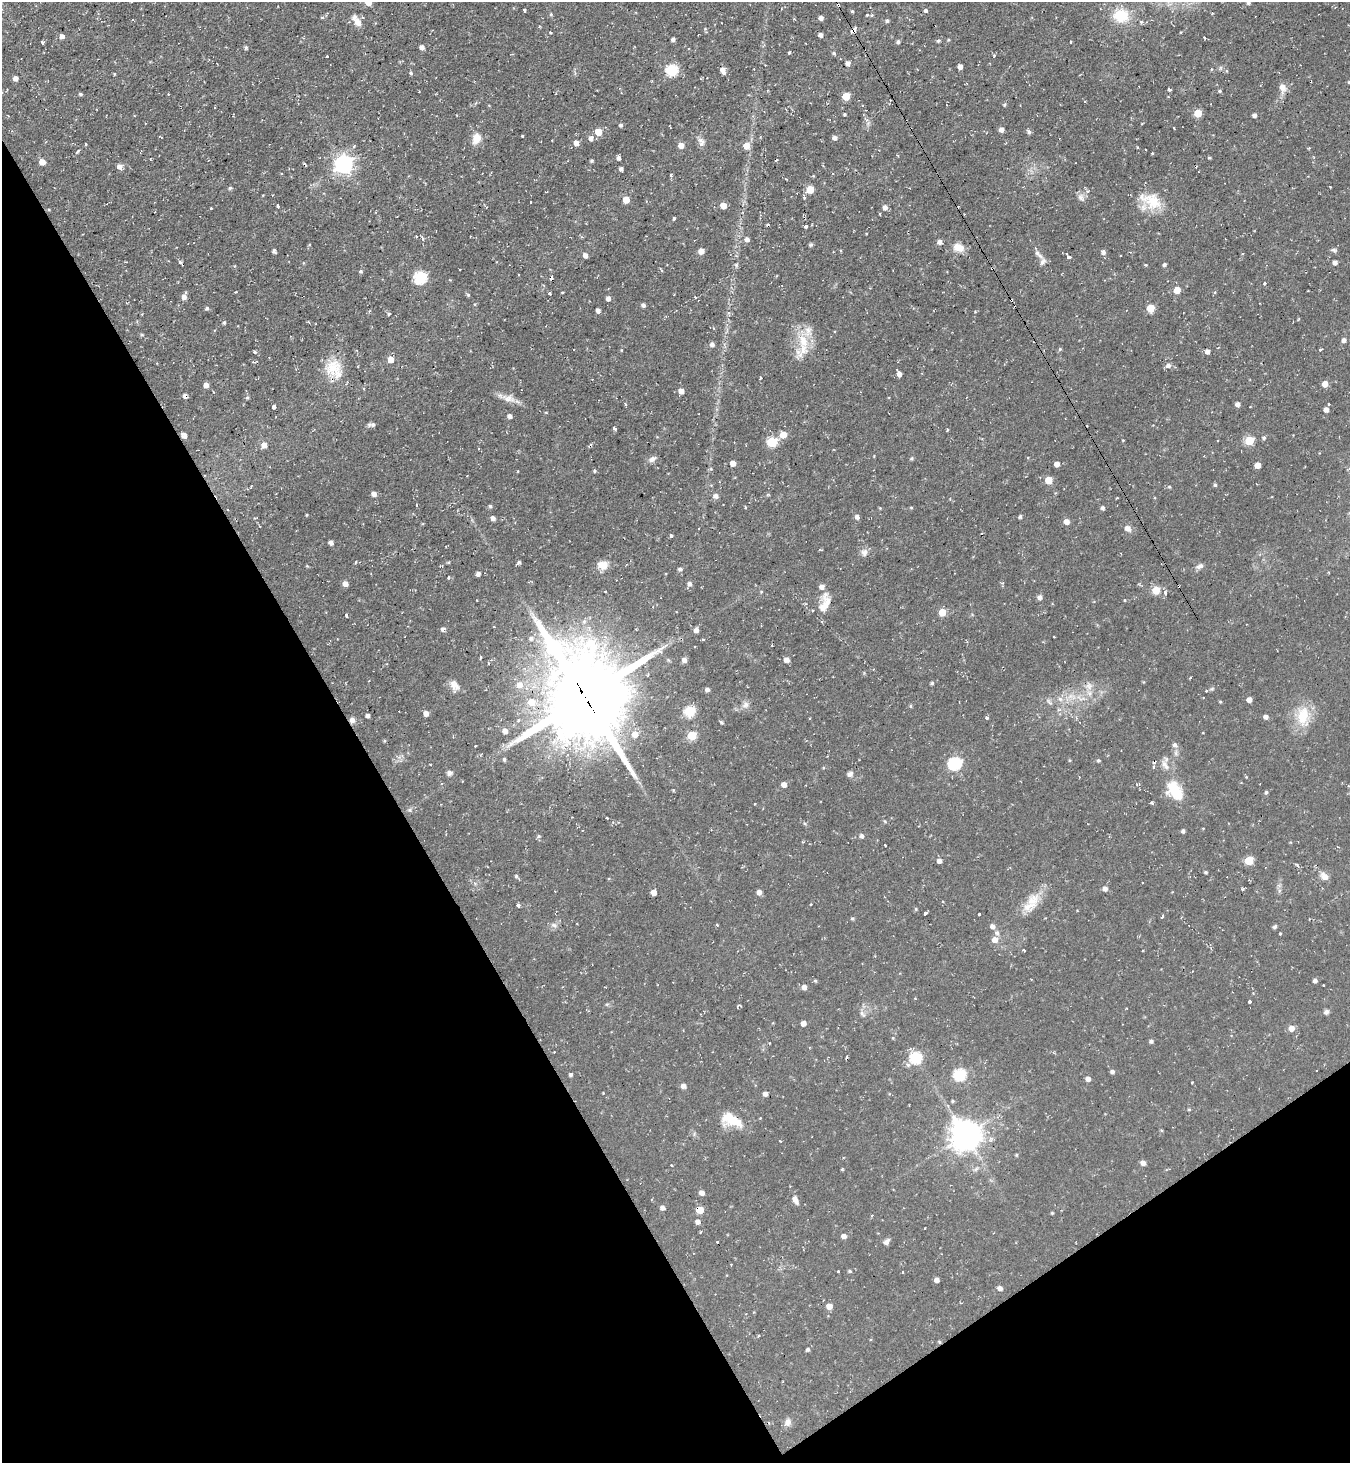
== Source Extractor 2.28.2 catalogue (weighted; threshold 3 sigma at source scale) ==
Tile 14 of 4 x 4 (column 2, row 4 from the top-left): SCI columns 1502-2849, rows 2-1462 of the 5837 x 5845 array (HDU 1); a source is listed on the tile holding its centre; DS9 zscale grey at full resolution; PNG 1352 x 1465 px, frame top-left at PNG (2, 2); no overlay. Shown black and unused: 32% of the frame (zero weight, under 2 of 3 exposures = <1% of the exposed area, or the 3 px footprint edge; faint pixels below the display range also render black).
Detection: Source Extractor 2.28.2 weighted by HDU 2 'WHT'; one run over the whole footprint, this tile lists its part. Background 0.0495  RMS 0.0059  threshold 0.0263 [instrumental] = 3 sigma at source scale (4.5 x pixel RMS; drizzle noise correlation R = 1.50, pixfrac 1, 0.05/0.05 arcsec/px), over >= 5 px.
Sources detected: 332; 15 cosmic-ray / hot-pixel residue — not listed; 5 inside a brighter listed object's ellipse — not listed separately; the other 312 listed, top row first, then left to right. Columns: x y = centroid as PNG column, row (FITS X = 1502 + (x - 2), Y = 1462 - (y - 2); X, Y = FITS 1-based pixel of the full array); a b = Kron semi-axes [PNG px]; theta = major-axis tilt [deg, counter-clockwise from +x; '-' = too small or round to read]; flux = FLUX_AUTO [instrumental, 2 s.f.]
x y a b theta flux
368 2 5 5 - 6.6
1248 2 5 5 - 1.1
838 5 4 3 - 2
524 10 3 3 - 1.2
925 10 5 4 - 1.5
852 11 4 4 - 0.65
551 14 5 3 - 0.58
867 15 3 3 - 1
1121 15 16 13 -1 17
322 17 5 3 - 0.72
821 18 5 4 - 2
887 21 5 4 - 1.1
358 22 13 9 -54 4.1
1141 22 4 4 - 0.93
853 30 7 5 50 2
551 32 3 3 - 1.2
820 35 5 4 - 1.7
62 36 5 4 - 2.3
673 39 4 3 - 1.8
938 41 5 4 - 0.93
42 42 3 3 - 2.3
898 42 4 4 - 1.2
422 47 4 4 - 2.5
246 48 4 3 - 0.9
789 53 3 3 - 1.7
834 53 5 4 - 0.83
994 55 4 3 - 0.8
327 56 3 3 - 0.67
848 63 5 5 - 2.1
960 67 4 4 - 2.6
672 70 6 6 - 52
723 72 8 4 -72 5.6
411 73 4 3 - 1.8
114 74 4 3 - 0.47
15 78 4 4 - 2.6
1349 82 4 4 - 0.71
1282 87 9 7 -81 4.6
1169 89 3 3 - 1.9
1220 91 4 4 - 0.93
80 94 4 3 - 0.95
846 96 5 5 - 13
1005 105 6 4 56 0.81
1198 113 5 5 - 13
844 114 4 3 - 0.7
1254 115 5 4 - 1.5
621 125 4 4 - 1.3
1001 130 5 5 - 2.2
598 132 5 5 - 8.7
1029 132 6 5 - 1.4
522 136 3 2 - 0.53
476 138 14 10 74 6.3
591 138 6 5 - 2.5
834 138 6 5 - 1.5
701 142 13 7 -77 2.9
576 143 5 5 - 3.6
86 144 4 2 - 0.54
681 145 5 5 - 4.4
354 146 5 3 - 0.91
746 146 6 5 - 5.7
1137 147 4 2 - 0.46
1152 153 3 3 - 0.56
619 158 4 4 - 1.7
1209 158 3 3 - 1.2
591 161 3 3 - 0.93
42 162 5 5 - 5.8
343 164 7 7 - 230
119 166 6 5 - 3
621 169 4 3 - 1.4
671 175 4 3 - 2.7
230 188 4 4 - 0.95
810 189 5 5 - 10
1080 197 9 7 32 2.4
804 198 4 4 - 0.76
626 200 5 5 - 7
1151 201 32 18 -30 15
531 202 3 2 - 0.64
277 206 3 3 - 1.6
723 206 5 4 - 6.6
885 207 6 6 - 2.1
211 208 3 3 - 1.7
674 218 3 3 - 2.3
806 226 3 3 - 2.2
423 239 6 3 -61 0.93
747 239 5 5 - 2.5
939 242 6 5 - 2.3
811 245 6 5 - 0.83
958 248 14 9 -15 5.9
274 250 8 3 59 0.83
1334 250 7 5 -16 1.2
701 251 5 5 - 4.5
1103 252 5 5 - 1.8
1038 254 17 5 -47 2.7
585 255 5 4 - 2.6
1068 257 5 3 - 3.5
180 262 5 4 - 1.1
1335 262 4 4 - 2.6
1164 264 4 4 - 1.3
361 271 5 3 - 0.78
420 277 6 6 - 62
1264 283 3 3 - 1.3
1177 290 5 5 - 9.4
236 292 3 2 - 0.63
550 294 3 3 - 0.59
468 295 5 4 - 0.75
184 297 6 5 - 2.9
695 297 3 2 - 0.56
608 298 5 4 - 2.2
1011 300 3 3 - 0.67
643 305 4 4 - 1.6
207 308 5 4 - 1.1
1151 308 5 5 - 14
598 310 4 4 - 2
975 311 4 3 - 0.51
389 314 3 3 - 1.8
224 323 4 3 - 0.93
142 335 5 3 - 0.65
1344 340 5 4 - 2.2
803 341 22 13 -77 14
712 344 5 5 - 2.1
1060 349 4 4 - 0.74
1320 350 4 3 - 0.88
1207 351 5 4 - 2.5
254 352 3 3 - 1.1
391 360 5 5 - 4.9
1168 365 6 6 - 2.1
333 368 23 19 41 14
899 374 5 5 - 2.3
761 378 4 2 - 0.61
1325 384 5 5 - 5
206 385 5 5 - 3
681 391 5 5 - 3.2
213 392 3 2 - 0.73
247 398 5 4 - 0.84
508 398 19 9 -14 5.1
625 404 3 3 - 1.6
1237 404 4 4 - 2.5
1329 404 3 3 - 1.4
274 406 4 3 - 15
1326 409 4 4 - 2.8
510 416 4 4 - 2.1
372 424 9 5 5 1.6
614 428 3 3 - 3.8
947 430 3 3 - 0.7
184 435 5 5 - 2.5
783 435 5 5 - 7.5
1264 438 5 4 - 1.1
1123 440 4 2 - 0.4
1249 441 5 5 - 23
772 442 5 5 - 34
264 445 6 5 - 3.3
590 446 8 2 49 0.84
652 459 11 6 32 2.3
912 459 5 5 - 0.86
733 463 4 4 - 4.2
1057 464 5 4 - 3.2
1258 465 5 4 - 5.4
711 469 5 3 - 0.57
595 471 4 4 - 0.78
1049 480 5 5 - 9.5
1215 485 4 4 - 0.91
1169 487 5 3 - 0.56
374 494 5 4 - 3.1
716 496 5 5 - 2.5
490 506 4 4 - 0.93
911 508 5 3 - 0.55
1103 508 5 4 - 1.3
307 515 4 3 - 0.48
1020 516 4 4 - 1.2
857 517 5 5 - 2.1
493 518 4 4 - 2.2
1067 522 5 5 - 4
1127 528 8 6 -45 3.2
671 536 3 3 - 2.6
331 542 5 4 - 2.1
864 552 10 9 - 2.7
603 565 11 8 -5 6.7
1200 566 11 6 19 2.1
680 569 5 4 - 1.4
478 574 5 5 - 1.9
448 577 4 4 - 1.1
1003 583 5 3 - 0.72
345 584 5 5 - 3.6
689 584 6 5 - 2
1156 590 5 5 - 16
1165 593 5 3 - 1.8
1040 597 7 6 - 1.6
824 604 27 11 74 8.6
942 612 5 5 - 9.9
346 616 3 3 - 6
443 629 6 5 - 1.5
696 630 5 5 - 2.5
1054 636 3 2 - 0.86
531 638 7 6 - 1.8
702 639 3 3 - 1.2
481 657 4 2 - 0.58
684 660 5 5 - 2.5
786 660 5 5 - 3
932 683 4 4 - 0.84
454 685 14 9 -54 3.7
519 685 8 7 - 5.1
1089 686 10 8 -89 3.4
707 689 4 4 - 1.9
1206 690 5 4 - 0.83
585 697 34 28 -68 5900
1060 699 6 6 - 2
1249 700 4 4 - 3.7
532 702 9 8 - 8.1
1220 702 4 3 - 0.57
745 705 8 8 - 2.4
910 706 5 3 - 0.64
690 711 6 5 - 38
426 713 5 4 - 3
367 716 4 3 - 1.7
1303 716 27 16 83 16
987 717 4 3 - 2.2
1266 717 5 4 - 2.2
352 720 7 7 - 2.1
721 722 4 4 - 1.1
505 731 5 5 - 3.1
635 734 7 7 - 4.8
692 735 5 5 - 19
1175 745 7 7 - 1.6
476 746 3 2 - 0.77
504 759 5 4 - 1.1
1070 760 5 3 - 0.56
1098 760 5 4 - 0.8
955 763 6 6 - 70
1165 765 15 7 -59 3.7
449 773 6 6 - 1.7
850 774 7 6 - 1.8
784 784 5 4 - 3.3
1175 791 20 13 -52 19
1266 792 5 4 - 0.84
1152 803 3 3 - 1.5
410 810 5 5 - 0.98
606 818 3 3 - 0.85
1183 831 4 4 - 1.4
539 836 5 5 - 0.99
862 836 5 4 - 1.6
885 845 3 3 - 1
1249 860 5 5 - 19
939 861 5 4 - 2.5
1206 872 4 3 - 0.86
516 876 4 4 - 0.85
1325 876 10 7 -37 4
1105 889 6 5 - 1.9
1242 889 5 3 - 0.66
653 892 4 4 - 4.4
759 892 5 5 - 2.7
1032 900 24 15 40 10
518 905 4 3 - 1.6
916 909 5 3 - 0.61
925 913 4 3 - 2.1
979 914 3 3 - 1.6
1162 916 4 3 - 1.4
852 918 5 4 - 0.77
554 925 7 5 -21 1.7
717 925 4 3 - 0.48
992 926 5 5 - 2.4
1275 927 5 4 - 1.2
1280 934 3 3 - 0.62
995 940 6 6 - 4.5
1024 950 3 2 - 0.79
1315 980 4 4 - 1.8
815 981 5 4 - 0.7
1323 985 3 3 - 0.83
804 987 5 5 - 2.7
1253 993 3 3 - 0.45
1250 1002 3 3 - 2.9
738 1006 4 3 - 1.1
1326 1012 7 6 - 1.6
862 1014 9 5 -52 1.6
803 1023 5 5 - 2.7
1291 1028 5 5 - 4.5
1151 1041 4 4 - 1.3
910 1049 4 4 - 1
554 1052 2 2 - 0.45
846 1057 4 2 - 0.88
916 1058 6 6 - 51
908 1065 6 6 - 1.2
1112 1072 5 4 - 1.5
571 1075 4 4 - 1.1
960 1075 6 6 - 55
1088 1079 5 5 - 2.6
1192 1082 3 2 - 0.4
683 1086 5 5 - 2.5
765 1094 4 4 - 2.6
953 1101 4 4 - 0.71
1189 1109 5 3 - 0.58
731 1120 26 14 -24 14
965 1135 9 9 - 900
1016 1155 4 4 - 0.6
1143 1163 5 5 - 2.8
672 1165 3 2 - 0.99
976 1169 7 4 45 1.2
702 1193 5 4 - 2.9
795 1200 10 6 -66 2.9
662 1208 5 5 - 2.3
700 1210 5 5 - 10
1052 1213 3 3 - 0.65
872 1215 4 2 - 0.43
698 1222 5 5 - 2.4
925 1228 2 2 - 0.49
844 1236 5 4 - 2.6
886 1242 9 6 49 2
838 1271 3 3 - 0.98
850 1271 4 4 - 0.74
937 1280 4 4 - 2.2
1000 1288 5 4 - 2.4
829 1306 5 5 - 4.7
808 1349 5 4 - 1.2
788 1422 10 8 52 2.8
Overlapping masked pixels (flux is a lower limit): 7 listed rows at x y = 838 5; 853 30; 1011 300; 590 446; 585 697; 352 720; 700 1210
Isophote crosses this tile's border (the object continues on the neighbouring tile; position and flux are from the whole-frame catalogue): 3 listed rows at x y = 368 2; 1248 2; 1349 82
Unlisted compact peaks at least as high as the median listed source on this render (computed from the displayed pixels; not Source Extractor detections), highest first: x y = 519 562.